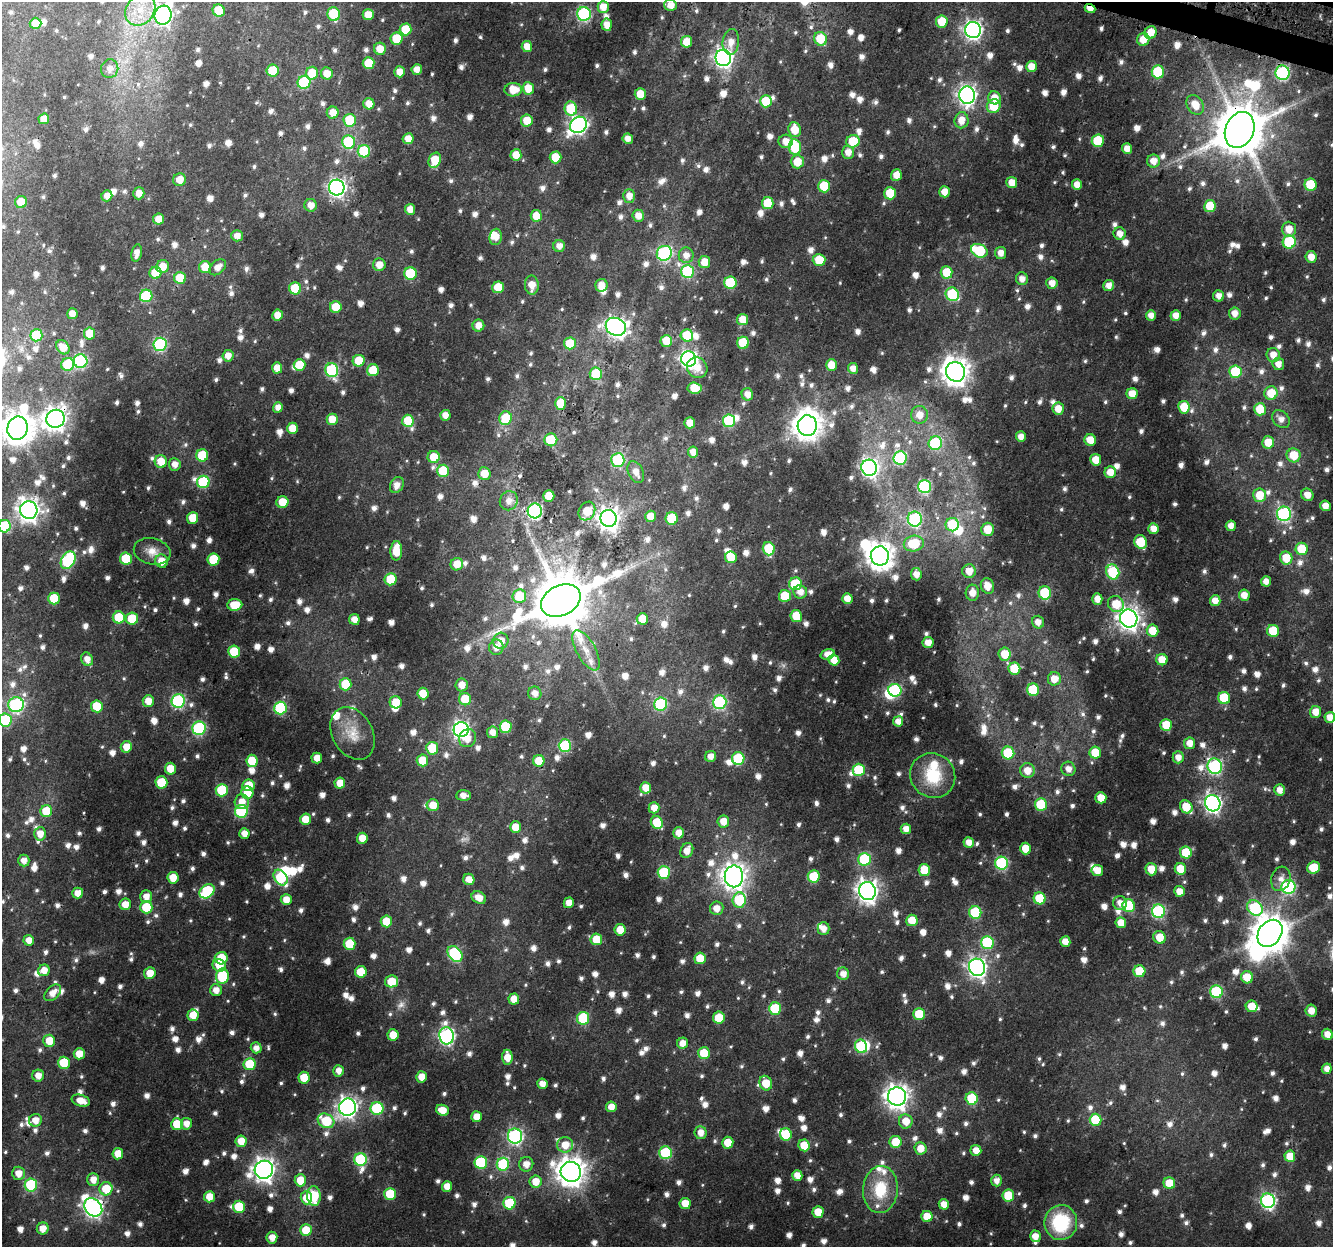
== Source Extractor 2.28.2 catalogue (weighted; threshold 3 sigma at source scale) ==
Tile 10 of 4 x 4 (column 2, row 3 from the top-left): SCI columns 1364-2694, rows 1571-2815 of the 5382 x 5583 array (HDU 1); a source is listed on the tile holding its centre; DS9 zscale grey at full resolution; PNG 1335 x 1249 px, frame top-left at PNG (2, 2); each listed source drawn as its Kron ellipse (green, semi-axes under 4 px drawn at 4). Shown black and unused: <1% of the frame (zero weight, under 3 of 4 exposures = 4% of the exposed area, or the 3 px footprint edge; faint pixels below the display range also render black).
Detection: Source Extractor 2.28.2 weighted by HDU 2 'WHT'; one run over the whole footprint, this tile lists its part. Background 0.0264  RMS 0.0038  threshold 0.017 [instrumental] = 3 sigma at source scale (4.5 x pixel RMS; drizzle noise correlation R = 1.50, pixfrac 1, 0.0396/0.0396 arcsec/px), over >= 5 px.
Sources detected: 1436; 7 too faint to see at this stretch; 7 inside a brighter object's white glare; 3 cosmic-ray / hot-pixel residue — neither listed nor drawn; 30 inside a brighter listed object's ellipse — not listed separately; of the other 1389, all 500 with FLUX_AUTO >= 3.27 (the completeness limit of this list) listed and drawn (889 fainter detections not listed), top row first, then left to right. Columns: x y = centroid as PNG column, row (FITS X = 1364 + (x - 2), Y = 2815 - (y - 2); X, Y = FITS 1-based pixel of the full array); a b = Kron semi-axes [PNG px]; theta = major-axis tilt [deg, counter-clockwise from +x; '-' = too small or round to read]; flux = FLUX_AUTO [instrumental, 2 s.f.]
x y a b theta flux
670 5 6 5 - 4.4
603 7 6 5 - 5.8
1090 8 5 4 - 4.2
140 10 17 14 55 10
219 11 6 6 - 10
334 14 7 6 - 22
584 14 7 7 - 77
163 15 10 8 73 160
368 15 5 5 - 5.7
942 21 6 6 - 9
36 23 6 5 - 5.8
607 25 6 5 - 4.5
406 29 6 6 - 12
973 30 8 8 - 170
1151 32 6 6 - 6.2
397 39 6 6 - 14
820 39 7 6 - 13
1143 39 6 6 - 6.5
687 42 6 5 - 8.4
731 42 13 8 85 4.4
527 47 5 5 - 4.8
380 49 6 6 - 5.3
723 58 8 8 - 200
369 63 6 6 - 13
1031 66 5 5 - 5.3
110 69 9 8 - 3.3
417 69 5 5 - 4
273 71 6 6 - 17
400 72 5 5 - 4.5
1158 72 6 6 - 22
312 73 6 6 - 9.6
1282 73 7 7 - 70
327 74 6 6 - 5.3
304 82 7 6 - 36
528 88 6 6 - 7.9
513 90 8 7 - 8.1
640 94 6 5 - 8.1
967 95 8 8 - 180
994 98 6 6 - 5.2
766 101 6 6 - 14
369 104 5 5 - 5.2
1195 105 10 8 -58 6.8
994 106 7 6 - 11
571 108 7 6 - 18
333 113 6 6 - 5.9
44 119 5 5 - 5.2
350 120 6 6 - 20
961 120 8 7 - 4.9
527 121 6 6 - 8.3
578 125 9 7 39 150
795 130 7 6 - 8.3
1240 130 18 14 67 2400
408 139 5 5 - 5.6
628 139 5 5 - 3.5
786 141 7 7 - 4.7
853 141 7 6 - 14
1098 141 6 6 - 19
349 142 7 6 - 31
795 147 8 6 -82 20
1127 149 5 5 - 4.4
364 151 6 6 - 27
848 152 7 6 - 4.2
516 155 5 5 - 6
555 157 6 6 - 10
435 160 8 6 66 10
1153 161 6 6 - 4.7
797 162 7 6 - 7.9
896 175 6 5 - 5
180 180 6 6 - 5.1
1012 182 5 5 - 5.2
1077 185 5 5 - 4.4
1311 185 6 6 - 18
824 186 6 6 - 16
337 187 8 7 - 160
945 192 5 5 - 4.6
139 193 6 5 - 3.8
890 193 6 6 - 13
107 196 5 5 - 3.3
629 196 7 6 - 4.1
21 202 6 6 - 7.6
768 203 6 6 - 12
311 205 6 6 - 4.2
1210 206 6 6 - 13
410 209 5 5 - 4.6
536 216 6 5 - 7.2
638 216 6 6 - 4.2
159 219 5 5 - 5.9
1289 229 7 7 - 5.7
1120 234 6 6 - 3.8
237 236 5 5 - 3.3
496 237 8 6 82 4.8
1289 242 6 6 - 30
559 246 6 6 - 3.4
979 251 9 6 -26 25
137 253 9 5 79 3.3
664 253 8 7 - 74
1001 253 6 5 - 3.8
686 255 8 7 - 3.8
1311 257 6 5 - 4.5
819 260 6 6 - 11
704 262 6 5 - 7
379 265 6 6 - 4.7
163 266 6 6 - 5.5
205 267 6 6 - 6.9
218 267 9 6 44 3.7
687 271 6 6 - 40
947 272 6 6 - 11
155 273 6 6 - 9.9
410 273 6 6 - 21
180 278 6 6 - 12
1022 279 6 6 - 3.4
730 283 6 6 - 23
1052 283 6 5 - 4.1
532 285 9 7 -88 5.1
601 285 6 6 - 4.8
1109 285 5 5 - 3.6
498 287 6 6 - 10
295 288 6 6 - 16
952 294 7 6 - 30
146 296 6 6 - 26
1219 296 5 5 - 3.3
336 307 6 6 - 9.5
1235 313 6 6 - 3.8
72 314 5 5 - 4.4
277 315 5 5 - 5
1151 315 5 5 - 3.3
1176 315 5 5 - 4.3
743 319 5 5 - 6.5
478 325 6 6 - 4.2
616 327 10 8 -30 210
89 333 6 5 - 10
36 335 6 6 - 22
687 335 6 6 - 15
666 341 6 6 - 9.6
570 343 6 6 - 12
743 343 6 6 - 19
160 344 6 6 - 57
63 347 7 6 - 6.4
1273 355 7 6 - 4.5
228 356 6 5 - 3.9
689 359 7 7 - 140
80 361 7 7 - 62
359 361 6 6 - 11
68 364 7 6 - 22
1278 364 6 5 - 3.8
299 365 6 6 - 9.9
831 365 6 5 - 7
277 368 5 5 - 4.7
697 368 11 10 - 5
853 368 5 5 - 3.5
332 370 7 6 - 54
373 370 6 6 - 14
955 372 10 9 - 530
1235 372 6 6 - 21
596 374 6 6 - 21
694 388 7 5 -4 9.6
1271 393 7 6 - 9.4
747 394 6 6 - 3.9
1132 394 5 5 - 5.9
560 403 6 5 - 9.2
278 407 5 5 - 3.3
1184 407 6 6 - 9
1058 409 6 5 - 5.1
1260 409 6 6 - 12
445 415 5 5 - 4.1
919 415 9 8 - 5.5
506 418 7 6 - 17
56 419 9 9 - 320
332 419 5 5 - 6.2
1281 419 10 7 -43 3.4
408 421 6 6 - 14
729 421 6 6 - 33
690 423 5 5 - 5.6
807 426 10 9 - 600
17 428 12 10 73 740
292 428 5 5 - 6.9
1021 437 5 5 - 3.7
551 440 6 6 - 14
1090 440 6 5 - 6.7
1268 442 6 6 - 7.9
935 443 7 6 - 32
693 452 5 5 - 4.4
202 455 6 6 - 17
1294 455 7 7 - 9.3
434 457 6 6 - 8.9
900 458 6 6 - 51
618 460 7 6 - 40
1096 460 5 5 - 7.1
161 461 6 6 - 7.2
175 464 6 6 - 3.5
869 468 8 7 - 140
443 471 6 6 - 18
636 472 11 7 -64 4.3
1110 472 6 5 - 5.9
484 474 6 6 - 7
203 482 6 6 - 31
397 485 8 6 63 3.4
925 487 6 6 - 63
1260 495 7 6 - 8.9
1307 495 6 6 - 4.3
549 496 5 5 - 10
509 501 10 9 - 3.5
282 502 6 5 - 8.5
1325 506 5 5 - 4.5
29 510 9 8 - 310
535 511 7 7 - 79
587 511 10 8 60 9.3
1284 514 7 7 - 78
651 516 6 5 - 6.6
192 518 6 5 - 8.7
608 518 8 8 - 330
672 518 6 6 - 20
915 519 7 7 - 57
952 525 7 6 - 16
5 526 6 6 - 24
1231 526 5 5 - 3.4
988 529 6 6 - 8.1
1153 529 5 5 - 4.5
1141 542 7 6 - 16
914 544 10 7 11 17
769 549 7 6 - 20
1302 549 6 6 - 13
152 551 19 13 -12 5.4
396 551 10 6 88 10
880 556 9 9 - 480
731 557 6 6 - 8.9
1286 558 6 6 - 9.6
126 559 6 6 - 18
213 559 6 6 - 17
68 560 9 6 60 58
162 561 7 6 - 6.1
457 564 6 6 - 6.1
969 571 7 7 - 5.6
1113 572 8 6 -66 30
916 574 6 5 - 4.2
391 579 6 6 - 15
1266 581 5 5 - 3.5
795 584 6 6 - 21
987 586 8 6 -69 5.9
800 592 7 6 - 3.6
972 593 8 6 89 4.8
1045 593 6 6 - 25
1244 595 5 5 - 4.6
519 596 7 7 - 13
785 596 6 6 - 15
54 599 6 6 - 15
847 599 5 5 - 4.9
1097 599 5 5 - 4.2
561 601 21 15 27 2900
1215 601 5 5 - 4.4
1116 604 8 7 - 11
235 605 7 6 - 10
796 616 6 5 - 13
119 617 6 6 - 18
1129 618 9 8 - 300
132 619 6 6 - 16
354 619 5 5 - 4.5
642 619 6 5 - 8.1
1038 622 6 6 - 3.6
1152 631 6 6 - 8
1273 631 6 6 - 15
501 641 8 7 - 5.3
928 642 5 5 - 4.7
496 647 7 7 - 3.9
586 650 22 9 -61 5.5
234 652 6 6 - 16
828 654 7 5 18 3.6
1005 654 6 6 - 8.8
87 659 7 5 -63 3.8
834 660 6 5 - 5.9
1162 660 6 5 - 6.5
1014 669 6 6 - 16
1054 679 6 6 - 5.2
345 684 6 6 - 15
462 685 6 6 - 4.8
895 690 6 6 - 49
1033 690 6 6 - 26
423 693 6 5 - 9.1
535 693 7 6 - 3.4
1224 698 6 6 - 20
465 699 6 6 - 12
148 701 6 5 - 5
178 701 7 7 - 64
396 702 6 6 - 6.8
720 702 7 6 - 56
661 704 6 6 - 34
16 705 8 7 - 78
97 706 6 6 - 12
280 708 6 6 - 42
1316 712 6 5 - 5.1
1330 717 5 5 - 4.1
5 720 6 6 - 31
898 721 5 5 - 4
1166 725 6 6 - 12
506 727 6 6 - 23
199 728 7 6 - 58
461 730 7 7 - 140
492 732 6 5 - 3.7
353 733 28 20 -61 9.6
468 738 9 8 - 4.3
1190 743 6 5 - 4.9
565 746 6 6 - 37
126 747 6 5 - 5.2
432 748 6 6 - 15
1008 753 6 6 - 18
1095 753 6 6 - 12
710 756 6 5 - 4
1178 757 6 5 - 3.5
317 758 5 5 - 4.9
738 759 6 6 - 30
422 760 6 5 - 7.8
252 761 6 5 - 13
539 761 6 5 - 9.2
1215 766 7 7 - 71
170 769 6 5 - 7.3
1068 769 7 7 - 3.8
859 770 6 6 - 22
1027 771 7 7 - 6
933 776 23 22 - 19
161 782 6 6 - 17
340 783 5 5 - 5.7
248 785 6 6 - 8.8
646 788 6 5 - 6.2
222 790 6 6 - 21
1280 790 6 5 - 3.7
247 793 6 6 - 9.3
463 795 7 5 2 3.4
1101 798 5 5 - 6.8
242 802 7 7 - 5
1213 803 8 7 - 170
433 805 6 6 - 6.2
1041 805 6 6 - 24
1186 807 7 6 - 11
654 808 5 5 - 4
46 811 6 6 - 13
241 811 6 6 - 38
305 819 5 5 - 5.9
723 821 6 6 - 5
657 822 7 6 - 12
515 827 6 5 - 6.5
906 829 5 5 - 3.7
244 833 5 5 - 4
679 833 5 5 - 4.5
40 834 7 6 - 4.7
362 838 5 5 - 6
969 842 5 5 - 4.1
1025 849 6 5 - 7.7
687 850 8 6 62 4
1186 853 6 6 - 14
864 859 6 6 - 33
24 860 6 5 - 3.4
1002 863 6 6 - 53
1313 868 6 6 - 11
1151 869 6 5 - 6.5
1180 869 6 5 - 9.9
924 870 6 5 - 11
1097 870 6 5 - 5.9
664 873 6 6 - 31
734 876 11 9 90 400
814 876 6 6 - 18
173 878 6 5 - 7.2
281 878 8 6 -56 27
469 879 6 5 - 4.5
1281 879 12 9 75 3.3
1288 887 7 7 - 68
207 891 8 6 39 38
867 891 9 8 - 280
1179 891 5 5 - 4.3
78 893 5 5 - 4.5
146 896 6 6 - 3.8
479 898 8 5 -29 4.7
1040 898 6 6 - 15
286 900 5 5 - 4.9
739 900 8 6 84 24
569 903 5 5 - 5
1120 903 7 6 - 3.4
125 904 6 5 - 5.4
1129 906 6 6 - 25
146 907 6 6 - 18
717 908 7 7 - 4.1
1255 908 8 7 - 42
1158 911 6 6 - 60
975 912 6 6 - 28
912 920 6 5 - 7.3
386 921 6 5 - 9.7
1121 923 5 5 - 6.1
823 929 6 6 - 3.3
620 930 5 5 - 7
1270 933 15 11 54 1100
1159 937 6 6 - 7.7
596 939 6 6 - 9.1
29 940 5 5 - 3.8
987 942 6 6 - 32
1065 942 5 5 - 4.3
350 944 6 6 - 15
455 954 9 6 -52 42
221 958 6 6 - 11
700 958 6 5 - 9.3
219 966 7 6 - 7.4
977 967 9 8 - 190
44 970 6 5 - 4.3
1139 971 6 6 - 15
361 972 6 6 - 11
150 973 6 5 - 5.8
843 974 6 6 - 3.9
222 976 7 6 - 21
1247 977 6 6 - 7.8
391 981 7 6 - 10
216 990 6 6 - 3.9
1216 992 6 6 - 41
53 993 10 6 45 3.9
514 999 5 5 - 6
1252 1006 6 5 - 7.9
775 1008 6 6 - 22
1311 1011 6 5 - 4.4
919 1014 6 6 - 13
193 1015 6 5 - 5.9
583 1018 6 6 - 28
719 1018 6 5 - 9.8
1327 1034 6 5 - 4.3
393 1035 5 5 - 7.3
447 1036 8 7 - 120
49 1041 6 6 - 7.5
683 1043 5 5 - 4.1
861 1046 7 6 - 32
256 1048 5 5 - 3.4
704 1053 6 6 - 12
79 1054 5 5 - 6.7
507 1057 7 5 -87 6.3
64 1063 6 6 - 18
250 1064 6 6 - 18
1327 1069 5 5 - 3.3
339 1071 5 5 - 3.5
38 1076 6 6 - 4.1
422 1077 5 5 - 5.5
304 1078 6 5 - 10
766 1083 7 6 - 9.2
542 1084 5 5 - 3.6
897 1097 9 9 - 360
972 1098 6 6 - 22
81 1101 9 5 -16 5.6
347 1107 9 8 - 210
611 1107 5 5 - 4.3
377 1108 6 6 - 34
442 1110 7 5 -23 5.4
477 1117 5 5 - 5.6
35 1120 6 6 - 4.5
1096 1120 6 6 - 18
326 1121 8 7 - 20
906 1121 7 7 - 6.2
177 1124 6 5 - 10
186 1124 6 5 - 3.7
701 1133 6 6 - 4
786 1134 6 6 - 17
515 1136 7 7 - 93
241 1141 6 5 - 5.8
896 1142 6 6 - 9.2
728 1143 6 5 - 8.5
565 1145 8 7 - 6.4
804 1145 6 5 - 9.3
920 1148 6 6 - 5.6
976 1150 5 5 - 4.5
665 1153 6 6 - 35
118 1154 5 5 - 6.5
1290 1156 5 5 - 7.8
360 1159 6 6 - 37
481 1162 6 6 - 30
503 1164 6 6 - 34
526 1164 7 7 - 4.2
264 1170 9 9 - 310
571 1172 10 10 - 590
18 1173 6 6 - 4.7
797 1175 5 5 - 4.5
93 1179 6 6 - 4.2
300 1180 6 5 - 8.3
996 1181 6 5 - 3.4
536 1182 6 6 - 6.4
1169 1183 6 5 - 9
31 1185 6 6 - 34
447 1186 5 5 - 4.5
106 1189 7 6 - 11
880 1189 23 17 85 18
390 1194 6 6 - 14
314 1196 10 6 -86 16
1008 1196 6 6 - 16
209 1197 6 5 - 6.4
306 1198 7 5 -89 6.4
1268 1201 7 7 - 97
509 1203 6 6 - 21
685 1203 5 5 - 6.5
944 1204 5 5 - 4.7
93 1207 10 8 -48 170
239 1207 6 6 - 19
818 1212 5 5 - 7.8
927 1216 5 5 - 7.7
1061 1223 17 16 - 28
43 1228 6 6 - 4.5
306 1230 6 5 - 11
1035 1236 6 5 - 4.5
272 1238 6 5 - 4.2
Overlapping masked pixels (flux is a lower limit): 12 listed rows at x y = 1090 8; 368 15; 1282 73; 1240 130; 824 186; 155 273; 730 283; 56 419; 608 518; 561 601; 314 1196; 93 1207
Isophote crosses this tile's border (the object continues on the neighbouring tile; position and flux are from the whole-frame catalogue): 5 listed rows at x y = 163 15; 17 428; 5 526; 1330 717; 5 720